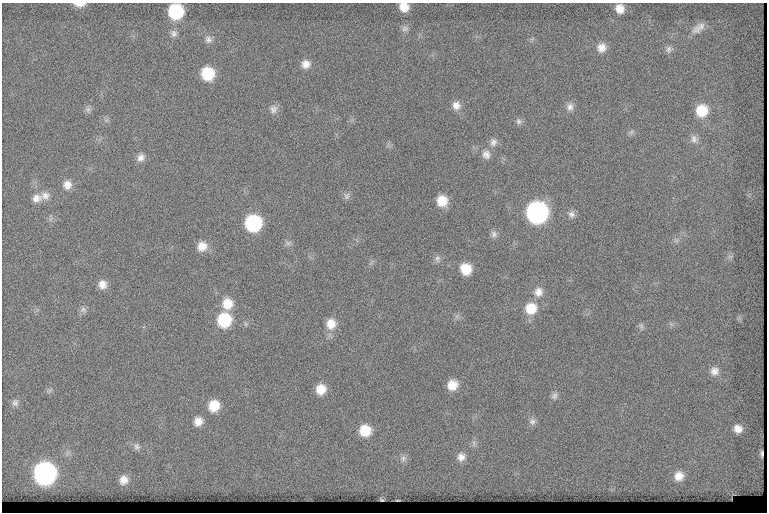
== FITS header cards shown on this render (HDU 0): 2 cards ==
NAXIS1  =                  765
NAXIS2  =                  510

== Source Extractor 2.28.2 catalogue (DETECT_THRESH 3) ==
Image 765 x 510 px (HDU 0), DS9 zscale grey, 1 PNG px = 1 image px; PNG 769 x 514 px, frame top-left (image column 1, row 510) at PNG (2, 3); no overlay
Background 174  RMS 7.3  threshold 21.8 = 3 sigma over >= 5 px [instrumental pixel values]
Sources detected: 65; all 65 listed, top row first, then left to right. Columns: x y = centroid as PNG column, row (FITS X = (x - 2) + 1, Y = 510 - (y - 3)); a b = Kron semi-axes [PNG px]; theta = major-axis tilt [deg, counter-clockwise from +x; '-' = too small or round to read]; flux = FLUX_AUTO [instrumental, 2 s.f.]
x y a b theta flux
79 4 12 5 -1 3600
404 7 9 8 - 5900
620 9 8 8 - 4900
176 11 11 11 - 35000
698 28 20 9 38 4100
405 29 10 8 18 1900
174 33 9 9 - 2100
208 39 10 9 - 2400
601 48 11 11 - 4300
669 49 10 7 84 1800
306 64 11 11 - 4000
208 74 11 11 - 19000
456 105 12 11 - 3800
570 107 11 9 -85 2600
88 109 9 6 -49 1600
273 109 12 10 76 2700
702 111 13 12 - 13000
519 121 9 8 - 1600
631 132 6 6 - 1100
694 139 11 9 -78 2700
493 142 12 10 77 2800
486 155 13 12 - 3800
141 157 11 9 64 3000
67 185 11 11 - 4300
45 196 13 11 -9 4000
347 196 10 8 85 1800
36 198 14 11 16 4400
442 201 11 10 - 8700
537 212 13 12 - 170000
571 214 9 9 - 2300
253 223 11 11 - 50000
494 234 10 8 -78 1900
288 243 8 6 27 1500
202 246 12 11 - 5800
730 257 7 4 -1 950
437 259 10 8 81 1800
466 269 11 10 - 9700
102 284 10 9 - 4100
538 292 13 12 - 4500
227 304 13 13 - 8600
531 308 13 13 - 11000
83 310 10 7 -36 1700
224 320 13 12 - 25000
246 324 6 4 -71 760
331 324 13 12 - 6900
641 326 9 6 -55 1300
714 371 12 12 - 3900
452 385 11 10 - 7200
321 389 10 10 - 7400
49 391 8 4 45 1100
554 396 10 8 72 1800
15 403 11 9 -81 2400
214 406 12 11 - 10000
198 421 10 9 - 4500
532 421 9 9 - 2100
738 429 10 9 - 4100
365 431 11 11 - 12000
137 447 10 8 -78 1900
761 454 6 2 -89 1200
461 457 11 10 - 3600
403 458 10 7 86 2000
45 473 12 11 - 190000
679 476 11 11 - 5300
124 480 12 11 - 4900
381 500 4 2 - 470
At the frame edge (FLAGS 8, measured only in part): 3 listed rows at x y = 79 4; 404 7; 176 11